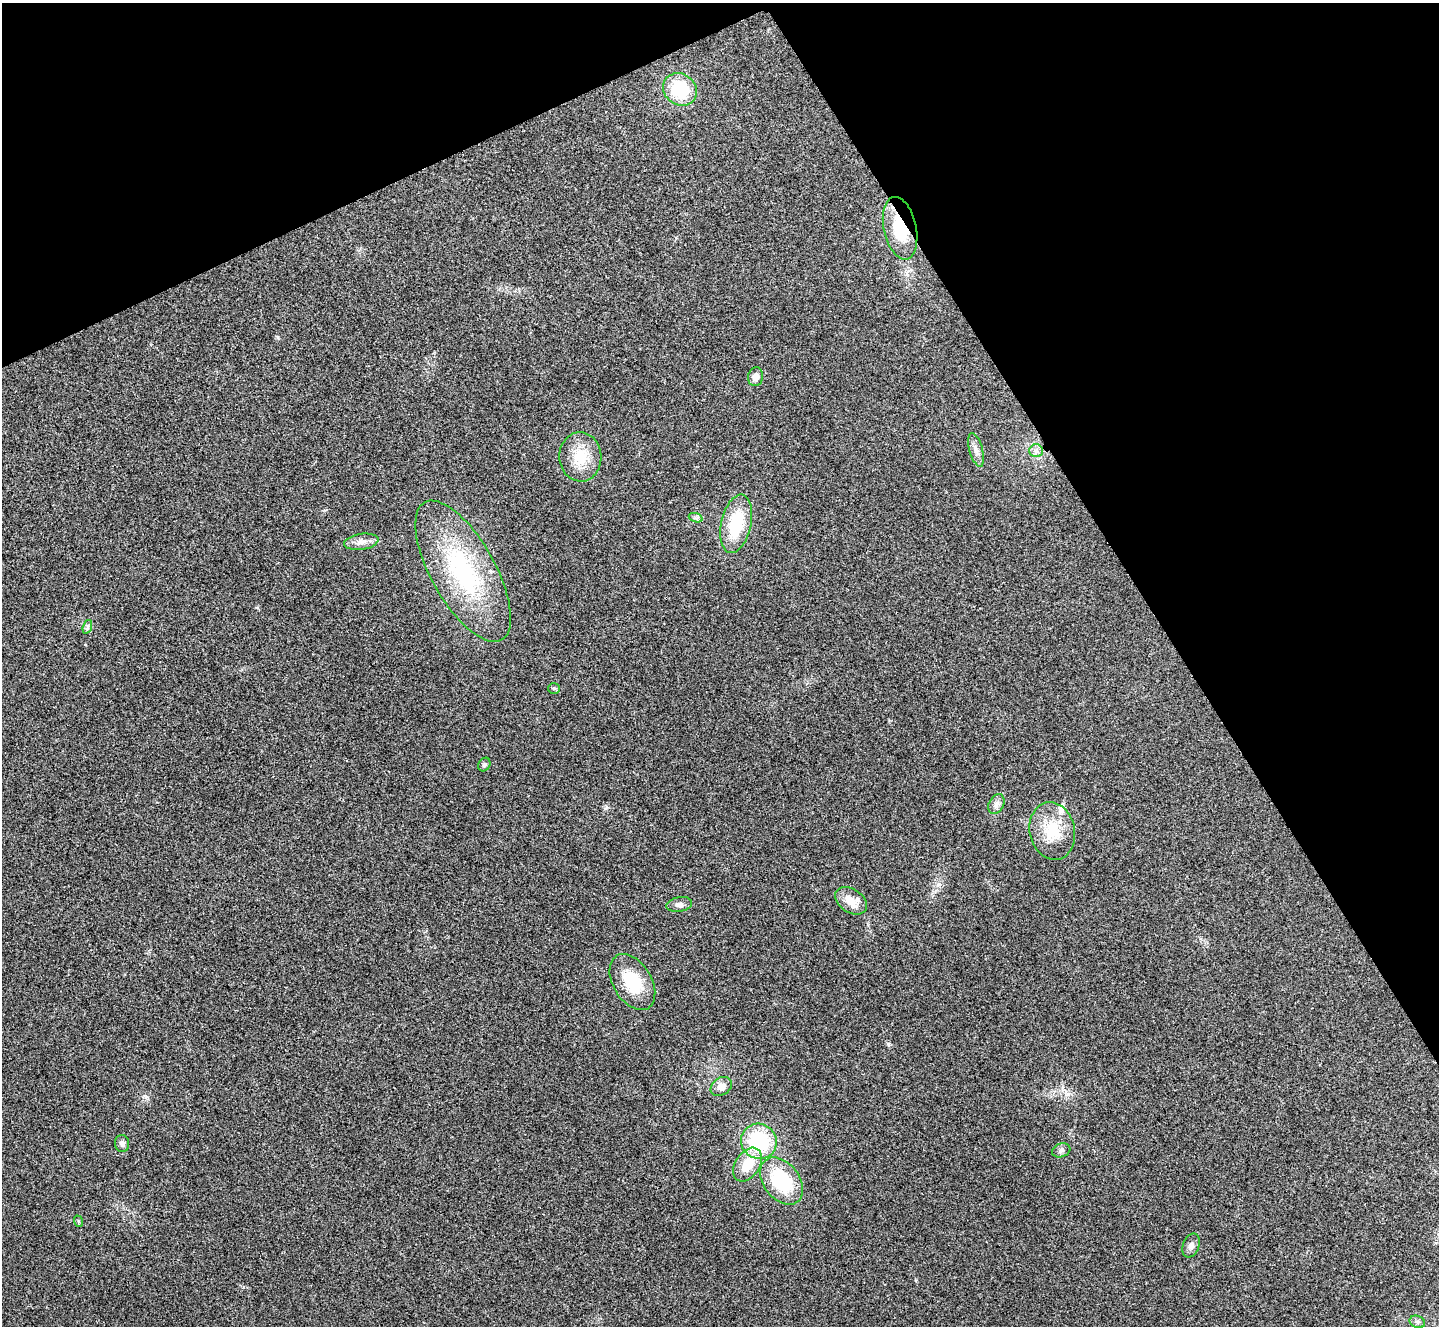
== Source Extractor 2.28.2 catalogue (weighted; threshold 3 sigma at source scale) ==
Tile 3 of 4 x 4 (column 3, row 1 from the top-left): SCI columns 2887-4323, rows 4132-5455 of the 5767 x 5763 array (HDU 1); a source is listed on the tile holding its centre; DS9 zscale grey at full resolution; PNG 1441 x 1328 px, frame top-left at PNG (2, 3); each listed source drawn as its Kron ellipse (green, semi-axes under 4 px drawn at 4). Shown black and unused: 26% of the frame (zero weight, under 3 of 4 exposures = <1% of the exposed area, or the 3 px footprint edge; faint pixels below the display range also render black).
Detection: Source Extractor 2.28.2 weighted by HDU 2 'WHT'; one run over the whole footprint, this tile lists its part. Background 0.0555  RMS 0.0067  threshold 0.0303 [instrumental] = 3 sigma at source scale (4.5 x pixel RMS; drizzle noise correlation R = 1.50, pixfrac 1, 0.05/0.05 arcsec/px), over >= 5 px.
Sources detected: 28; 1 inside a brighter listed object's ellipse — not listed separately; the other 27 listed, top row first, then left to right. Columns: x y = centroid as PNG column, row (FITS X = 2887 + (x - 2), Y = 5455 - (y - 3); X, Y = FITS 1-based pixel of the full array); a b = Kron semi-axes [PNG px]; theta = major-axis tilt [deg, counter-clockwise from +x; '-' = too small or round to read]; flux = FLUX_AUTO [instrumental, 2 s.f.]
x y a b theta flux
680 89 17 15 -36 33
900 228 32 16 -77 27
756 377 9 7 79 4.4
976 450 17 6 -74 4
1036 451 7 6 - 2.2
580 457 24 21 -87 20
696 518 7 4 -18 1.3
736 524 30 15 77 34
361 542 17 8 9 5.2
463 571 79 32 -61 87
87 627 7 4 71 1.4
554 688 6 5 - 1
484 765 7 5 57 1.3
996 804 10 7 61 2.8
1052 831 29 22 -77 24
851 901 17 11 -34 11
679 904 13 7 11 3
632 982 30 19 -59 27
721 1086 11 8 34 5.8
759 1141 18 17 - 48
122 1143 8 7 - 2.7
1061 1150 9 7 20 2.2
748 1165 18 12 57 16
782 1181 26 18 -52 42
78 1221 6 3 -71 0.82
1191 1245 12 8 69 3.3
1417 1322 8 6 -21 1.8
Overlapping masked pixels (flux is a lower limit): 1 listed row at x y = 900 228
Unlisted compact peaks at least as high as the median listed source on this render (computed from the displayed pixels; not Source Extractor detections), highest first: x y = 606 808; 278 337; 146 1097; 939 884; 257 607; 325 510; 1068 1094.